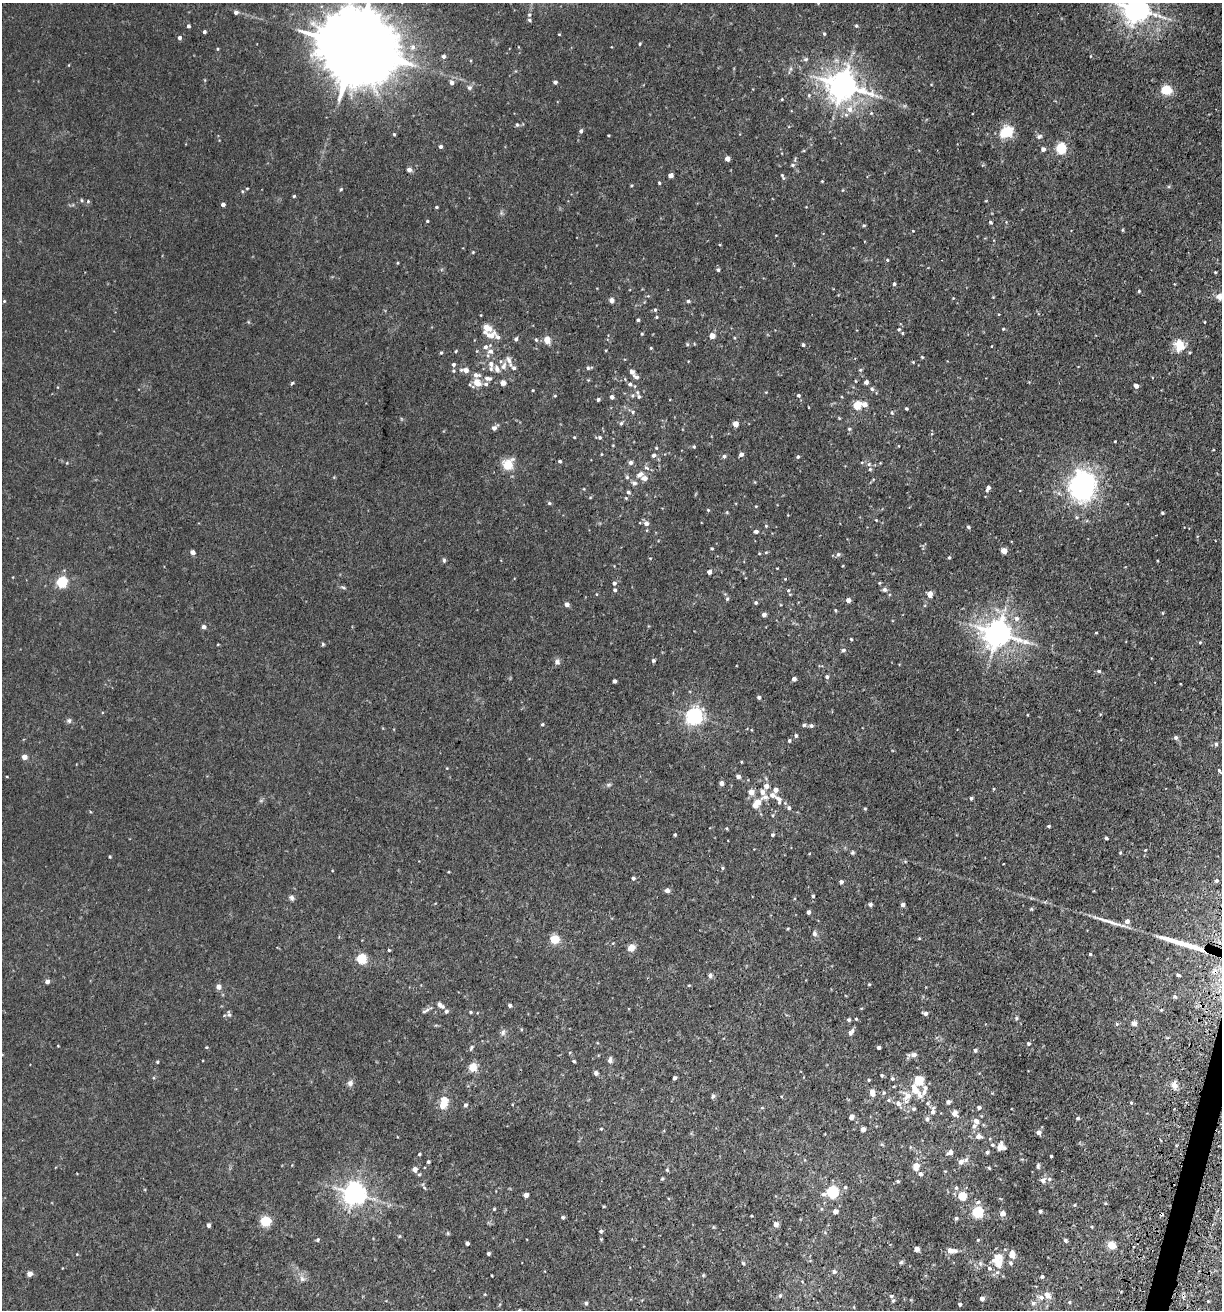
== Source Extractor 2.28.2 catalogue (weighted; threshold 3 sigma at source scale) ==
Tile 6 of 4 x 4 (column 2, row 2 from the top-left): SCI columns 1569-2788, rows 2668-3975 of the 5408 x 5343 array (HDU 1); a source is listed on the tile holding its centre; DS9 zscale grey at full resolution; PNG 1224 x 1312 px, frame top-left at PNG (2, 3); no overlay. Shown black and unused: <1% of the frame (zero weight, under 3 of 5 exposures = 5% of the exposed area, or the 3 px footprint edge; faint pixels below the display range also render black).
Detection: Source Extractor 2.28.2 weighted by HDU 2 'WHT'; one run over the whole footprint, this tile lists its part. Background 0.0203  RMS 0.0034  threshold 0.0152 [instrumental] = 3 sigma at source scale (4.5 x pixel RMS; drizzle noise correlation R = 1.50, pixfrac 1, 0.05/0.05 arcsec/px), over >= 5 px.
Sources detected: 403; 2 long thin detections or spike segments (spike, bleed or trail) — not listed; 22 inside a brighter listed object's ellipse — not listed separately; the other 379 listed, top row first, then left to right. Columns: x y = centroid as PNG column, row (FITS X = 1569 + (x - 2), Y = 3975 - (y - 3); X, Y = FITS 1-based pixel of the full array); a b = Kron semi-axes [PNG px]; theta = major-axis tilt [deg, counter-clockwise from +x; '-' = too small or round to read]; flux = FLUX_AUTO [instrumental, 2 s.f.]
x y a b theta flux
1136 9 8 7 - 380
236 12 5 5 - 1.1
529 15 5 4 - 0.39
529 20 5 4 - 0.47
188 26 4 3 - 0.81
856 26 5 4 - 0.45
204 32 4 3 - 0.73
559 34 4 2 - 0.25
824 34 5 4 - 0.45
179 38 5 5 - 0.81
640 44 3 3 - 0.34
354 47 26 19 -24 4400
413 47 8 7 - 1.4
217 49 4 3 - 0.33
444 56 5 4 - 0.91
805 59 7 5 20 0.58
69 65 4 3 - 0.23
790 69 7 4 71 0.6
555 82 4 4 - 1
452 83 5 5 - 1.3
843 85 10 8 -12 500
469 88 6 6 - 0.75
1166 90 10 8 -5 5.8
809 95 6 4 -71 0.49
782 99 5 3 - 0.24
849 109 9 8 - 2.6
871 113 4 4 - 0.35
517 125 5 5 - 0.51
581 131 4 4 - 0.87
1007 132 14 13 - 7.2
394 134 4 3 - 0.36
1039 136 8 6 19 0.86
440 147 4 4 - 0.79
1061 148 12 10 84 6.1
1043 149 4 4 - 1.3
727 159 4 4 - 2.3
792 165 6 5 - 0.64
409 170 5 5 - 1.1
671 175 4 4 - 2.1
782 176 7 3 -63 0.54
822 181 3 3 - 0.27
659 183 4 3 - 0.35
631 186 4 3 - 0.31
341 189 5 4 - 0.42
242 191 4 3 - 0.32
294 196 3 3 - 0.37
82 200 5 3 - 0.35
88 201 5 5 - 0.42
223 204 4 4 - 1.1
437 207 3 3 - 0.36
427 221 3 3 - 0.35
990 222 4 3 - 0.52
864 225 4 4 - 0.39
1122 230 5 3 - 0.32
913 231 3 2 - 0.22
473 252 4 3 - 0.28
887 260 4 4 - 0.32
397 263 4 3 - 0.3
718 270 5 4 - 0.63
1215 272 3 2 - 0.3
894 284 4 4 - 0.65
1139 291 4 4 - 0.38
1219 296 10 9 - 1.8
953 298 3 3 - 0.21
611 300 4 4 - 1.8
4 301 4 3 - 0.29
688 301 4 4 - 0.55
655 310 5 4 - 0.47
656 317 4 3 - 0.32
638 320 3 3 - 0.54
1205 322 4 2 - 0.23
487 328 11 10 - 3
899 329 6 5 - 0.71
1003 329 4 4 - 0.32
642 334 4 3 - 0.32
712 336 4 4 - 3.5
498 337 6 5 - 0.98
516 339 6 4 45 0.64
536 340 5 4 - 0.47
547 340 8 6 -81 3
687 344 6 3 -73 0.34
803 345 4 4 - 0.68
1179 345 12 9 -85 6.5
651 348 4 4 - 0.31
456 351 4 3 - 0.31
490 351 8 7 - 1.5
1190 352 5 3 - 0.32
441 353 5 3 - 0.37
922 357 5 3 - 0.3
453 364 4 4 - 0.74
491 364 7 6 - 1.4
503 366 12 7 63 2.2
514 368 7 5 -38 0.95
588 368 5 5 - 0.56
465 370 8 5 -7 2.2
860 370 5 3 - 0.34
453 371 5 4 - 0.42
632 372 6 5 - 1.2
636 377 8 5 -38 1
488 378 10 6 -2 1.5
856 381 4 3 - 0.23
866 382 4 4 - 1.4
292 383 5 3 - 0.41
477 383 10 7 -50 3.4
503 383 4 4 - 2.8
630 384 6 4 12 0.66
1136 386 4 4 - 1.7
872 389 6 5 - 0.75
533 390 3 3 - 0.28
766 392 4 3 - 0.24
799 395 5 4 - 0.55
555 396 4 3 - 0.26
612 397 4 4 - 1.3
639 397 7 6 - 0.79
598 399 3 3 - 0.68
865 404 5 5 - 2.2
857 406 5 5 - 9.7
906 409 3 3 - 0.47
633 412 6 5 - 0.56
892 413 4 4 - 0.39
621 423 6 4 72 0.56
735 424 4 4 - 3.5
494 428 6 5 - 1.4
849 429 5 4 - 0.4
574 437 3 2 - 0.29
600 437 5 5 - 0.63
1115 441 2 2 - 0.26
694 446 4 4 - 0.38
656 448 4 4 - 0.29
601 454 4 3 - 0.25
741 454 4 4 - 1.4
654 455 6 5 - 0.8
724 456 5 5 - 0.78
798 457 4 4 - 0.5
560 461 4 3 - 0.46
67 463 4 3 - 0.25
630 463 5 5 - 0.98
508 464 11 10 - 6.4
870 469 5 5 - 0.67
640 475 10 6 34 1.8
627 477 6 5 - 0.51
634 483 8 6 -8 0.92
1082 486 24 20 82 65
988 488 7 4 65 1.4
628 492 5 4 - 0.57
626 498 4 4 - 0.3
549 503 5 4 - 0.51
756 506 4 3 - 0.25
708 510 4 4 - 0.34
1162 513 4 3 - 0.36
646 523 5 5 - 1.5
766 526 4 4 - 0.32
968 527 4 4 - 0.59
756 531 5 4 - 0.86
712 548 4 3 - 0.34
1004 551 4 4 - 4.4
192 552 4 4 - 1.5
766 552 5 3 - 0.32
759 554 4 3 - 0.24
838 554 6 5 - 0.76
949 557 4 4 - 0.41
444 560 6 5 - 0.55
709 572 4 4 - 1.5
62 582 5 5 - 36
614 583 5 4 - 0.86
879 583 4 3 - 0.33
343 588 7 3 -10 0.5
615 590 4 4 - 0.66
788 590 5 4 - 0.42
884 590 6 5 - 0.89
930 594 6 5 - 2.5
727 599 5 4 - 0.45
848 600 4 4 - 1.9
756 603 4 4 - 0.55
567 604 4 4 - 1.6
835 610 4 3 - 0.35
1162 613 5 3 - 0.26
764 615 4 4 - 1.6
1016 618 7 7 - 1.3
204 627 5 4 - 1.3
997 633 9 8 - 420
1096 633 4 3 - 0.25
851 639 3 3 - 0.35
1200 642 4 4 - 0.37
323 644 5 4 - 0.38
843 650 5 4 - 0.7
653 661 4 4 - 0.71
557 662 8 7 - 1
1099 671 5 4 - 0.62
827 677 5 5 - 0.68
794 679 4 4 - 1.3
615 681 4 3 - 1.1
759 697 4 4 - 0.82
695 716 6 6 - 130
69 721 7 6 - 0.74
542 724 4 4 - 0.45
804 725 5 5 - 0.67
811 726 6 5 - 0.7
796 736 5 4 - 0.66
1176 738 5 5 - 0.83
789 741 5 4 - 0.47
1216 744 4 4 - 0.6
24 757 4 4 - 2.4
1219 770 5 3 - 0.44
738 776 4 4 - 1.3
721 783 4 4 - 1.7
609 785 6 4 1 0.5
766 786 6 6 - 1.5
776 790 5 5 - 1.7
751 792 5 5 - 3.1
765 797 10 7 0 1.6
971 798 4 3 - 0.54
779 800 12 6 -73 1.7
756 804 9 5 52 4.6
789 808 5 5 - 0.78
865 809 4 3 - 0.35
773 815 5 4 - 0.4
1048 826 3 3 - 0.45
726 828 4 4 - 0.31
675 835 4 3 - 0.38
772 835 3 3 - 0.51
1106 838 4 3 - 0.53
1145 850 3 3 - 0.26
852 852 5 5 - 0.51
1120 853 4 4 - 0.37
110 857 4 3 - 0.33
722 868 5 4 - 0.41
633 878 4 4 - 0.75
1216 881 4 4 - 0.69
841 882 4 4 - 1
667 890 4 4 - 1.5
813 896 4 3 - 0.49
291 898 7 6 - 0.83
870 904 5 5 - 0.61
903 905 4 4 - 1.3
1031 909 5 4 - 0.36
808 912 4 3 - 0.98
1127 921 6 6 - 1.7
814 933 8 6 -65 0.97
919 938 5 3 - 0.3
555 939 9 9 - 4.1
631 948 8 7 - 2.4
389 950 3 3 - 0.37
1090 954 3 3 - 0.42
361 959 5 5 - 24
1178 975 4 3 - 0.54
710 976 7 5 -88 0.72
47 982 4 4 - 1.4
869 984 4 4 - 0.29
689 985 5 3 - 0.28
219 987 5 5 - 1.9
440 1005 10 5 -36 1.6
510 1005 4 4 - 0.71
427 1010 9 5 26 0.98
470 1012 5 3 - 0.3
925 1013 5 4 - 1.1
229 1014 10 5 -76 0.71
1016 1018 6 4 71 0.44
856 1019 4 3 - 0.32
849 1020 4 4 - 0.65
1134 1023 5 5 - 1.7
1117 1024 5 4 - 0.4
521 1029 4 3 - 0.31
852 1030 7 5 85 0.72
503 1032 8 6 61 0.93
1028 1044 4 4 - 0.51
879 1047 4 3 - 1.1
471 1048 9 4 60 0.59
975 1050 5 4 - 0.76
914 1055 8 6 5 1.2
610 1060 8 6 74 1
574 1061 4 3 - 0.42
157 1062 4 3 - 0.32
473 1067 11 10 - 3.2
596 1073 5 4 - 1.1
882 1075 4 4 - 0.48
675 1078 4 3 - 0.62
892 1078 5 4 - 0.57
869 1080 3 3 - 0.36
919 1081 5 5 - 17
350 1083 8 7 - 1.1
1174 1085 10 8 -70 1.8
915 1090 21 8 -53 4.6
872 1092 7 5 -79 2.8
884 1093 6 4 89 0.46
713 1096 6 5 - 0.63
907 1096 10 9 - 3
888 1100 5 5 - 0.5
948 1102 5 5 - 0.99
1131 1103 4 4 - 0.38
898 1104 8 6 -49 1.4
443 1105 11 8 57 4
465 1105 5 4 - 0.77
979 1107 5 5 - 0.8
914 1109 5 5 - 0.68
933 1111 10 5 81 1.4
954 1113 7 6 - 1.8
851 1117 4 4 - 1.9
1078 1118 5 3 - 0.49
927 1119 7 5 -80 0.93
976 1121 6 5 - 1.6
974 1126 9 6 56 1.3
601 1129 3 3 - 0.28
863 1129 4 4 - 1.7
1038 1132 6 5 - 1.1
978 1136 9 8 - 1.8
993 1145 5 4 - 0.53
1000 1147 8 5 70 2.7
950 1152 6 5 - 1.5
987 1152 5 5 - 0.64
419 1154 3 3 - 0.41
1051 1156 3 3 - 0.39
428 1162 3 3 - 0.51
961 1162 8 6 34 1.8
916 1166 6 5 - 4.5
1038 1166 6 4 89 0.64
989 1168 4 4 - 0.41
415 1169 6 6 - 1.6
667 1170 5 4 - 0.36
920 1174 5 5 - 0.79
662 1179 4 4 - 0.37
1049 1179 6 6 - 0.65
1043 1180 7 6 - 1.2
898 1181 5 4 - 0.37
845 1187 5 4 - 0.45
956 1188 6 5 - 0.56
832 1192 6 6 - 44
354 1193 7 7 - 250
526 1195 4 4 - 2.1
962 1196 5 5 - 11
1075 1205 5 3 - 0.29
604 1206 4 3 - 0.28
494 1209 4 4 - 0.34
835 1211 4 4 - 2
1040 1211 3 3 - 0.69
978 1212 5 5 - 35
1002 1213 5 5 - 1.8
1161 1214 4 3 - 0.43
751 1216 3 2 - 0.27
563 1217 5 4 - 0.6
956 1218 5 4 - 0.6
266 1221 9 8 - 6.4
776 1224 5 4 - 2
208 1225 4 4 - 0.93
601 1231 5 4 - 0.5
448 1233 6 4 73 0.35
318 1240 5 4 - 0.42
978 1240 4 3 - 0.32
1066 1240 4 4 - 0.72
467 1243 4 4 - 0.93
1112 1245 10 8 -30 2.7
917 1249 4 4 - 2
950 1250 7 6 - 1.8
488 1253 4 3 - 0.56
77 1254 3 3 - 0.22
1012 1254 8 6 85 2.6
998 1256 13 9 -19 2.6
901 1262 6 4 42 0.51
743 1263 6 3 -44 0.38
1011 1263 6 5 - 0.71
989 1268 7 6 - 0.82
834 1271 6 4 -67 0.53
997 1272 6 5 - 0.79
29 1274 4 4 - 2.4
703 1275 4 4 - 0.36
1042 1277 4 3 - 0.65
302 1279 9 7 -55 1.3
802 1281 4 3 - 0.23
780 1295 6 5 - 0.65
1047 1295 8 6 -52 2.2
891 1296 6 5 - 0.57
982 1298 4 4 - 1.3
1041 1298 8 7 - 1.4
1208 1301 4 4 - 0.33
1069 1302 5 3 - 0.34
586 1303 4 4 - 0.73
1033 1303 6 5 - 0.82
960 1304 4 3 - 0.62
519 1310 5 4 - 0.4
Overlapping masked pixels (flux is a lower limit): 1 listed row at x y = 1161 1214
Isophote crosses this tile's border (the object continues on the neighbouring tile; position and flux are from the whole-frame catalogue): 3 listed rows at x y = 1136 9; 354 47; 519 1310